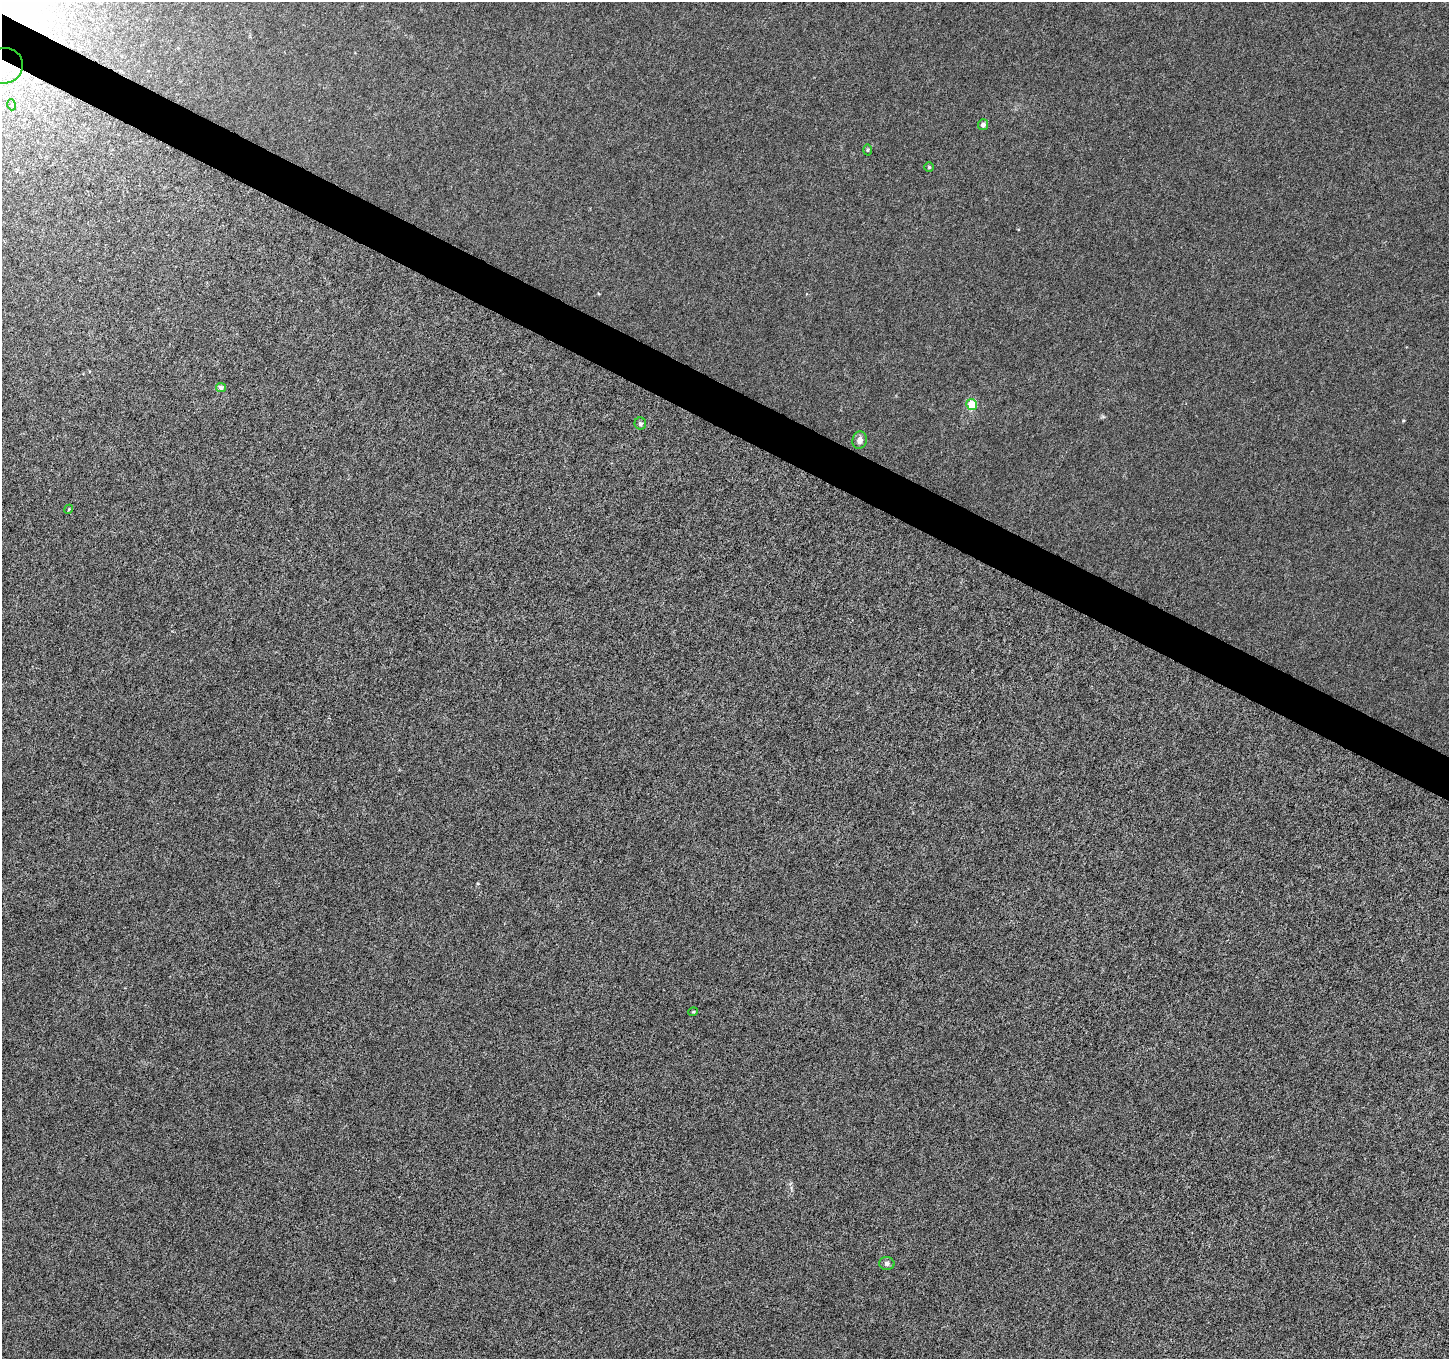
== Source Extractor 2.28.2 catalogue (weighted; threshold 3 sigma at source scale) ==
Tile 11 of 4 x 4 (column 3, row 3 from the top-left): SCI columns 2910-4356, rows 1618-2974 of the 5807 x 5897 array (HDU 1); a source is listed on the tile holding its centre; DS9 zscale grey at full resolution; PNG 1451 x 1361 px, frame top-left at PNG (2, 2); each listed source drawn as its Kron ellipse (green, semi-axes under 4 px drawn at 4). Shown black and unused: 3% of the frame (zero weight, under 4 of 8 exposures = <1% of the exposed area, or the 3 px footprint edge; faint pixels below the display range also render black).
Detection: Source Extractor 2.28.2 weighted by HDU 2 'WHT'; one run over the whole footprint, this tile lists its part. Background 4.51e-05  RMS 0.0013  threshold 0.0052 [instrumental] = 3 sigma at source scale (4.09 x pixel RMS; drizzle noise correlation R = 1.36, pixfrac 0.8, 0.0396/0.0396 arcsec/px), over >= 5 px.
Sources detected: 12; all 12 listed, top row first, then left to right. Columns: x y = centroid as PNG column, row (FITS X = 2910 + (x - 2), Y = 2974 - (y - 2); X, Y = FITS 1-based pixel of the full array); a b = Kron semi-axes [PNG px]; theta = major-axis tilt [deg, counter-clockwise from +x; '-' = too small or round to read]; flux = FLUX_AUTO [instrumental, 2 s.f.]
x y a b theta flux
4 66 19 17 20 4
12 105 5 3 - 0.12
983 125 5 5 - 0.47
867 150 5 3 - 0.13
929 167 5 4 - 0.15
221 387 5 4 - 0.33
972 404 5 5 - 2.8
640 424 6 6 - 0.28
860 440 9 7 75 0.59
69 509 4 3 - 0.11
693 1012 5 3 - 0.11
887 1264 7 6 - 0.34
Overlapping masked pixels (flux is a lower limit): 1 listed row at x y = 4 66
Isophote crosses this tile's border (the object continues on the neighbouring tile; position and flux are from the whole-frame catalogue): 1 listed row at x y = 4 66